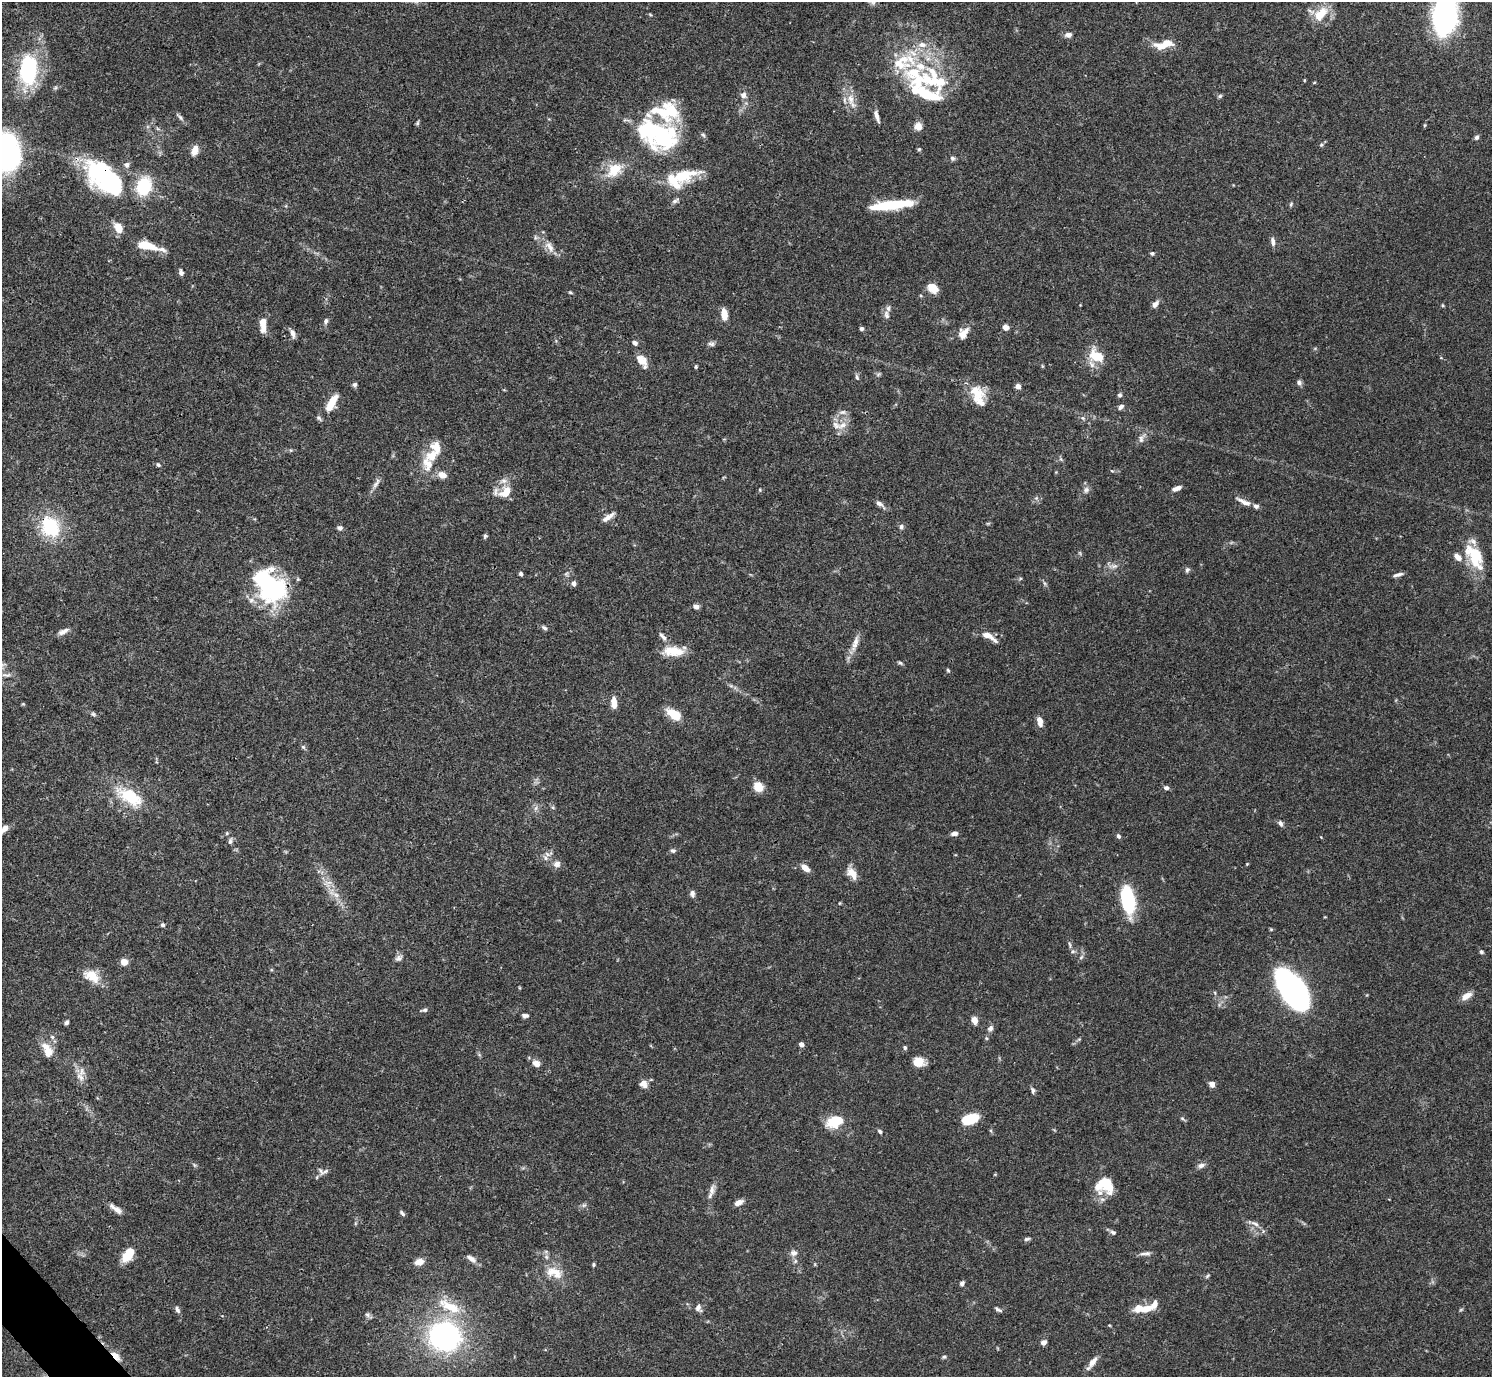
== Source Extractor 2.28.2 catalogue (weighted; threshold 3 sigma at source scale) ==
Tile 7 of 4 x 4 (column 3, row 2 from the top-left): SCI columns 2981-4470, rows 2910-4284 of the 5963 x 5959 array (HDU 1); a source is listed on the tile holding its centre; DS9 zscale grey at full resolution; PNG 1494 x 1379 px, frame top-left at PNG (2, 2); no overlay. Shown black and unused: <1% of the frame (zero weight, under 3 of 4 exposures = <1% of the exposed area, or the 3 px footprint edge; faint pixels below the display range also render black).
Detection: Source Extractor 2.28.2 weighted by HDU 2 'WHT'; one run over the whole footprint, this tile lists its part. Background 0.0711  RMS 0.0032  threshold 0.0143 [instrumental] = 3 sigma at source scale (4.5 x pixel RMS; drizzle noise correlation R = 1.50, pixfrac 1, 0.05/0.05 arcsec/px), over >= 5 px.
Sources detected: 234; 7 inside a brighter object's white glare — not listed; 31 inside a brighter listed object's ellipse — not listed separately; the other 196 listed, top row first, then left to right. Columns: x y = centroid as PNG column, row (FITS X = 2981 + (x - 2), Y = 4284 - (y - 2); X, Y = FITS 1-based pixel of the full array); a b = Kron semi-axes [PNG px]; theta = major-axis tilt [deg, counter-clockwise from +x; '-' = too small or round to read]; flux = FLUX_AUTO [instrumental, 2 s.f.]
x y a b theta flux
1321 14 27 15 46 7
650 15 5 4 - 0.34
1445 16 32 20 82 75
1068 35 8 6 10 1.5
1167 43 22 7 5 5.1
922 45 11 8 -12 2.4
899 63 25 12 -20 6.9
28 71 32 22 -79 26
1304 80 4 3 - 0.24
938 82 36 24 -26 16
1314 83 5 3 - 0.27
916 87 45 20 71 17
743 95 8 8 - 1.4
1220 96 6 5 - 0.53
851 99 16 8 -87 3.3
877 116 16 5 -73 1.6
180 117 13 5 -44 0.96
417 123 7 4 62 0.47
1425 125 5 3 - 0.31
918 126 10 10 - 2.1
659 134 45 35 -48 37
703 135 7 5 -65 0.6
1476 137 6 4 57 0.87
1321 145 5 5 - 0.46
919 149 5 5 - 0.43
195 150 12 7 70 2.8
4 153 27 13 51 47
952 158 6 6 - 0.72
614 170 24 15 39 7.9
102 175 46 30 -51 36
684 175 34 15 16 11
144 186 18 14 69 15
675 201 11 5 29 0.91
1291 204 6 4 73 0.45
891 205 39 8 6 19
118 228 12 8 -60 4.4
1273 241 11 5 -82 1.3
146 245 18 7 -13 9.1
549 247 19 9 -56 3.1
1152 253 5 4 - 0.62
181 273 7 5 -78 1.1
933 288 10 8 -37 4.9
570 292 6 4 -18 0.37
1155 304 9 6 50 1.5
724 314 12 6 -83 3.5
886 315 12 7 -75 1.4
326 321 8 5 74 0.81
263 324 15 6 -89 4.6
1006 327 6 5 - 1.6
861 328 5 4 - 0.74
292 333 11 5 -74 1.5
963 333 16 11 55 3.2
635 343 7 5 -25 1
711 344 9 6 1 0.93
1096 356 20 13 -37 7.5
641 360 16 9 -40 3.5
696 367 5 4 - 0.42
878 374 7 5 31 0.57
857 377 9 5 -72 0.69
1299 382 7 6 - 0.98
354 385 6 6 - 0.78
1018 386 5 4 - 1.9
1119 395 6 5 - 0.75
977 396 27 17 -78 7.8
332 402 22 8 62 5.9
1121 407 8 5 38 0.95
843 412 11 6 0 1.2
319 418 10 5 -44 0.67
1083 418 7 5 -24 0.72
842 425 15 9 34 2.8
1142 438 16 7 64 1.6
1061 459 6 4 -71 0.47
428 464 22 16 -75 6.1
158 465 6 5 - 0.51
1112 471 6 3 -18 0.35
376 483 18 5 62 1.6
1177 488 11 5 19 1.7
760 490 5 3 - 0.29
1086 490 8 8 - 1.2
505 492 18 12 38 4.9
1036 498 5 5 - 0.62
1244 502 23 6 -24 2.3
880 504 14 6 -35 1.4
608 517 16 5 35 2
988 523 6 4 19 0.37
50 527 21 17 -58 20
901 527 7 6 - 0.81
340 528 7 6 - 0.82
485 536 5 5 - 0.55
1475 556 31 18 -66 11
1114 566 10 6 13 1.3
1187 570 7 5 61 0.72
521 574 5 4 - 0.63
1398 575 11 4 15 1.1
263 579 52 23 -82 29
298 579 5 5 - 0.41
1020 579 6 4 20 0.38
574 583 5 5 - 1.3
1044 583 7 4 -70 0.54
696 607 7 6 - 1.2
545 628 8 5 -43 0.74
63 631 14 6 26 1.6
989 636 22 7 -31 3.2
663 637 15 6 -49 1.5
855 645 18 8 70 3
674 651 26 10 -6 6.4
900 663 8 4 -19 0.55
948 670 6 4 -67 0.43
731 686 7 4 -19 0.6
614 703 12 6 -88 3.2
93 714 8 5 -11 0.67
674 715 14 8 -33 8.4
1040 721 12 6 -79 2.5
303 747 6 5 - 0.56
758 787 10 9 - 4.6
1166 788 7 5 -3 0.95
130 797 33 16 -30 14
536 808 7 4 71 0.72
553 808 6 4 -20 0.41
1280 823 8 6 -56 1
5 828 8 6 48 2.1
954 833 7 5 9 1.4
1119 836 6 5 - 0.71
230 841 8 5 72 0.93
673 850 7 5 -12 0.82
545 858 9 5 -64 1.1
557 864 10 9 - 1.7
1247 864 4 4 - 0.25
805 868 11 6 -41 2.4
852 873 17 9 -53 3.2
334 894 25 7 -33 3.5
692 894 9 6 -78 1.1
1127 899 21 9 -77 34
163 925 6 6 - 0.63
1073 951 7 6 - 0.75
1481 952 5 5 - 0.61
1081 957 7 4 46 0.64
399 958 10 7 40 1.2
124 962 8 7 - 2.4
91 976 22 14 -29 5.8
1293 991 35 17 -57 130
1466 996 14 7 29 2.6
425 1010 7 5 12 0.75
525 1016 7 5 1 0.89
974 1020 7 6 - 2.5
66 1022 6 4 56 0.68
990 1028 9 7 50 1.1
52 1037 6 5 - 0.65
986 1038 6 3 -71 0.37
801 1044 4 4 - 1.7
905 1047 5 5 - 0.59
48 1052 15 12 -73 3.7
918 1062 13 10 -13 3.9
536 1063 10 8 -31 2
80 1077 17 8 -60 2.5
643 1083 8 8 - 2.4
1212 1084 6 6 - 1.6
1033 1090 9 5 -87 0.79
1182 1118 8 4 -44 0.52
970 1119 16 9 18 9.6
835 1122 18 11 18 8.9
880 1131 5 4 - 0.72
194 1165 6 4 -71 0.44
1201 1165 10 6 16 1.3
321 1171 12 6 -62 1.1
1105 1186 22 18 -16 9.7
712 1190 17 7 77 1.9
739 1202 10 6 25 1.8
584 1205 6 5 - 0.65
117 1210 15 8 -35 1.9
402 1213 7 4 -47 0.74
1255 1224 14 5 -28 1.4
1113 1232 8 6 -26 0.79
1027 1239 9 5 12 0.64
794 1253 9 8 - 1.5
1147 1253 9 6 -14 1.1
128 1254 13 7 54 9.3
471 1259 15 6 -31 1.7
419 1262 10 7 12 2.5
594 1264 4 4 - 0.48
554 1273 26 14 -19 5.9
1207 1276 8 4 36 0.52
962 1283 6 5 - 0.86
1154 1304 12 7 63 2.3
698 1308 10 8 -66 1.3
1139 1308 13 10 27 3.7
998 1309 10 4 -28 0.77
1461 1309 6 3 20 0.34
177 1310 10 5 -64 0.87
367 1315 7 7 - 0.83
1109 1325 4 3 - 0.27
444 1336 34 31 -14 58
1043 1342 7 6 - 1.2
115 1356 13 6 -48 3
944 1357 6 5 - 0.52
1093 1362 17 7 54 2.4
Overlapping masked pixels (flux is a lower limit): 3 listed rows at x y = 102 175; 50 527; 115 1356
Isophote crosses this tile's border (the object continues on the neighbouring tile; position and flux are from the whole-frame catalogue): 3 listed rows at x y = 1321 14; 1445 16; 4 153